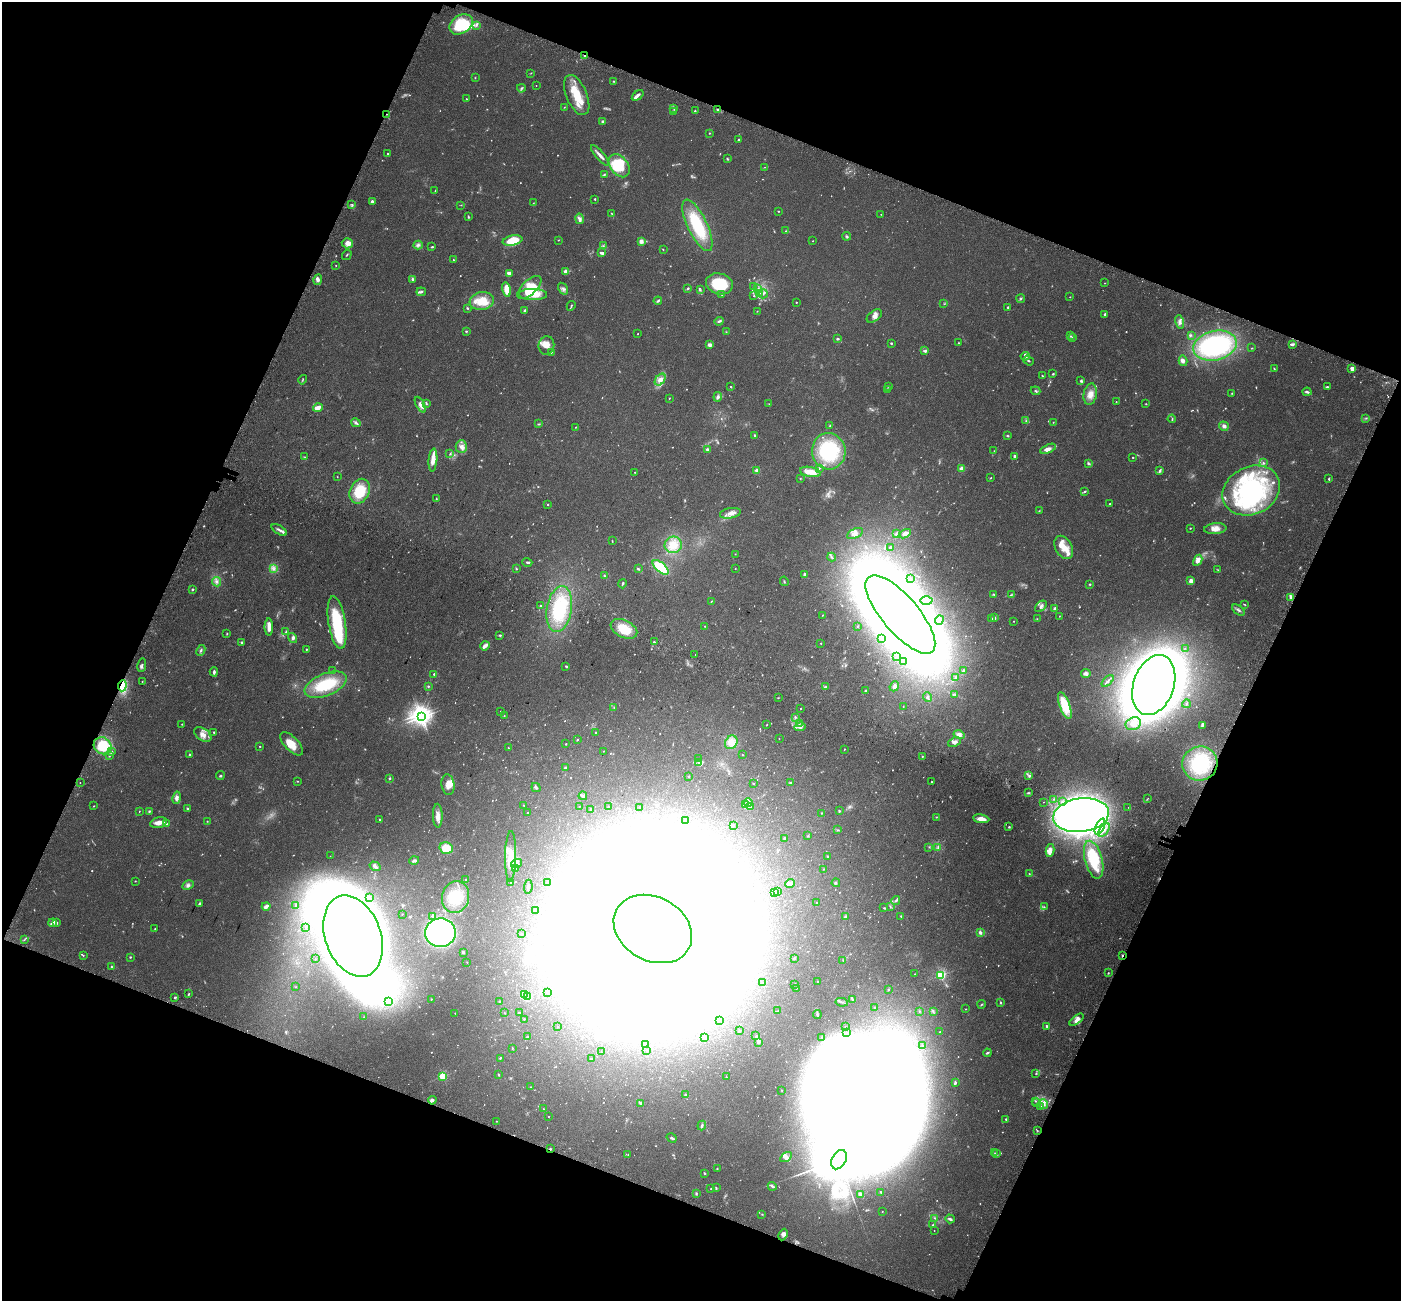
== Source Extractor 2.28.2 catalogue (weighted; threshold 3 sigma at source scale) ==
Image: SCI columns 100-5693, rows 391-5585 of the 5785 x 5911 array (HDU 1 of 3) = the unmasked area's bounding box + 8 px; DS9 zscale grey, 4 x 4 block average (1 PNG px = mean of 4 x 4 image px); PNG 1403 x 1303 px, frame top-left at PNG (2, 2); each listed source drawn as its Kron ellipse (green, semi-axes under 4 px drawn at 4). Shown black and unused: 42% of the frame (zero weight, under 3 of 5 exposures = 6% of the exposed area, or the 3 px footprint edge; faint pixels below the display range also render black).
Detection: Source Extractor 2.28.2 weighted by HDU 2 'WHT'. Background 0.0315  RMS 0.0028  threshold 0.0128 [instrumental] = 3 sigma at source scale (4.5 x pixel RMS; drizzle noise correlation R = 1.50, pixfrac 1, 0.0396/0.0396 arcsec/px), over >= 5 px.
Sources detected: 1390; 95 too faint to see at this stretch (4 x 4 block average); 240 inside a brighter object's white glare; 4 cosmic-ray / hot-pixel residue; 1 long thin detection or spike segment (spike, bleed or trail) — neither listed nor drawn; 31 coinciding with a brighter row at this scale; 99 inside a brighter listed object's ellipse — not listed separately; of the other 920, all 500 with FLUX_AUTO >= 0.785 (the completeness limit of this list) listed and drawn (420 fainter detections not listed), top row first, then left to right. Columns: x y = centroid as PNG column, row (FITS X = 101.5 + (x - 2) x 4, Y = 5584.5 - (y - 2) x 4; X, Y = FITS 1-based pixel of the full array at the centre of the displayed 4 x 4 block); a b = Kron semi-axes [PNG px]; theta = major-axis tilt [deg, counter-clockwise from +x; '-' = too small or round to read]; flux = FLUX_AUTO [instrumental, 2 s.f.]
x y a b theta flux
461 24 12 9 32 79
476 25 3 2 - 2.1
585 56 3 2 - 2.5
531 73 3 2 - 0.79
475 78 2 2 - 0.87
614 81 2 2 - 0.82
536 85 2 2 - 1.1
521 88 4 2 - 2.3
577 95 21 10 -67 44
638 95 6 3 39 6
466 99 3 2 - 0.88
564 107 2 2 - 0.81
674 109 3 2 - 1.7
718 110 2 2 - 3.2
695 111 2 2 - 1.4
673 112 3 2 - 2.3
387 114 2 2 - 4.4
603 122 3 2 - 6.5
709 133 2 2 - 1.2
739 140 3 2 - 3.2
387 154 2 2 - 1.7
600 155 13 3 -50 8.8
727 159 3 2 - 1.4
619 166 13 9 -52 76
765 167 3 2 - 1.1
604 175 4 2 - 2.1
435 191 3 2 - 1.1
595 199 2 2 - 3.3
372 201 3 2 - 5.2
533 203 3 2 - 1
352 204 3 2 - 1.9
461 205 2 2 - 0.84
778 211 2 2 - 1.4
612 213 2 2 - 0.85
881 214 2 2 - 1
468 216 4 2 - 1.4
580 219 5 4 - 6.1
697 225 28 10 -64 90
786 231 3 2 - 1.7
847 236 4 2 - 2.3
512 240 10 5 11 46
558 240 2 2 - 0.93
641 241 2 2 - 9.7
813 241 2 2 - 0.92
347 243 5 5 - 8.4
418 245 4 3 - 3.8
603 246 3 2 - 1.5
432 247 3 2 - 2
663 249 3 2 - 0.87
602 253 4 2 - 6.7
347 255 5 2 - 1.8
453 260 3 2 - 1.4
336 265 2 2 - 0.84
566 271 2 2 - 35
509 273 4 2 - 6.8
412 279 2 2 - 3.4
318 280 5 4 - 4.9
1105 283 2 2 - 1.1
719 284 13 10 -15 69
753 286 4 2 - 1.6
529 288 15 7 43 50
688 288 3 2 - 1.7
758 288 2 2 - 1
507 289 7 4 -75 32
563 289 6 3 -57 4.2
700 290 2 2 - 1.4
421 292 5 2 - 2.8
759 293 2 2 - 0.92
533 294 14 5 -1 31
722 294 4 2 - 1.5
763 294 4 2 - 2.3
754 296 2 2 - 1.2
1070 297 2 2 - 1.3
1021 299 4 2 - 1.9
482 301 12 9 8 34
658 301 4 3 - 2.7
796 302 2 2 - 1.8
944 304 2 2 - 0.81
571 306 5 2 - 1.7
1008 307 2 2 - 2.5
467 308 3 2 - 1.7
525 311 3 2 - 3.7
757 311 2 2 - 0.84
1105 314 3 2 - 1.8
874 316 8 5 37 7.9
719 321 5 2 - 2.8
1180 322 7 3 -74 5.4
466 331 4 2 - 1.4
726 332 2 2 - 0.9
638 334 2 2 - 0.81
1191 335 3 2 - 1.4
1071 336 2 2 - 1.4
1072 337 2 2 - 1.2
837 339 3 2 - 2.3
891 343 2 2 - 4.9
959 343 2 2 - 1.1
546 345 9 8 - 16
710 345 4 3 - 5.1
1293 345 3 3 - 2.8
1215 346 22 14 13 260
1252 348 2 2 - 0.84
925 351 4 3 - 3.3
551 352 2 2 - 1.6
1025 356 4 4 - 4.1
1028 361 6 2 -38 2.6
1183 361 5 2 - 5.6
1274 369 3 2 - 1.6
1352 369 3 2 - 10
1053 374 2 2 - 2
1042 376 3 2 - 1.3
303 380 5 2 - 1.4
660 380 7 4 49 12
1081 381 4 3 - 2.7
731 387 2 2 - 1.3
889 387 2 2 - 1.1
1327 387 3 2 - 1.7
888 390 3 2 - 0.8
1035 391 5 2 - 2.6
1307 392 4 2 - 4.3
1232 393 2 2 - 1.1
1090 394 11 6 81 14
718 397 5 3 - 4.7
669 398 2 2 - 0.95
1116 402 2 2 - 0.81
426 404 2 2 - 1.3
769 404 2 2 - 0.83
1146 404 2 2 - 1
420 405 8 3 -62 8.8
318 408 5 2 - 13
1366 418 2 2 - 1.3
1172 419 4 2 - 1.5
1026 421 2 2 - 1.2
1053 422 2 2 - 0.81
356 423 5 3 - 3.9
539 424 4 2 - 1.5
830 425 4 2 - 1.6
1224 426 5 4 - 5.4
576 427 2 2 - 0.92
754 435 2 2 - 3.8
1007 436 3 2 - 1.9
461 447 6 6 - 8.4
1048 449 8 3 22 10
707 450 3 2 - 5.3
829 451 18 17 - 130
994 451 2 2 - 0.92
450 454 4 2 - 1.9
1015 456 3 2 - 4.9
305 457 2 2 - 1.1
1133 457 2 2 - 1.2
433 460 11 4 85 17
1088 463 4 3 - 2.4
1263 463 3 3 - 2.4
819 468 3 2 - 1.5
962 469 2 2 - 43
757 471 2 2 - 34
1159 471 4 3 - 3.1
635 472 2 2 - 0.79
810 472 10 5 -10 23
337 477 2 2 - 0.8
800 478 2 2 - 0.84
991 478 2 2 - 0.85
1329 479 2 2 - 2.2
360 491 13 9 66 54
1085 491 3 2 - 2.1
1251 491 30 23 26 220
436 499 2 2 - 1.5
1110 504 2 2 - 0.86
548 505 2 2 - 1.7
1039 511 2 2 - 0.96
730 513 10 5 11 10
1190 528 2 2 - 1.4
1215 529 11 5 5 14
279 530 8 3 -33 5.3
855 533 9 4 25 8.3
896 533 3 2 - 1.4
905 534 6 4 26 8.2
612 541 3 2 - 0.85
673 545 8 8 - 18
1064 547 12 8 -62 20
890 548 2 2 - 1.9
735 554 2 2 - 0.88
832 557 4 2 - 1.9
1198 560 6 4 62 13
527 562 5 2 - 2.5
661 567 10 4 -40 62
273 569 4 2 - 3.3
516 569 2 2 - 1.9
638 569 3 2 - 2
735 569 2 2 - 0.98
1218 570 3 2 - 1.2
804 574 3 2 - 2.5
605 576 3 2 - 1.8
910 578 2 2 - 0.89
784 581 5 2 - 1.6
1191 581 2 2 - 17
216 582 5 4 - 5.4
622 584 5 2 - 1.8
1090 584 2 2 - 2.4
192 589 2 2 - 2.1
994 594 3 2 - 1.6
1011 595 4 2 - 1.6
1291 598 4 2 - 6.6
711 601 3 2 - 1.1
926 601 6 3 -1 6.6
1245 604 4 2 - 1.3
540 606 2 2 - 0.95
1041 606 7 4 42 5.5
559 609 23 12 80 85
1054 609 3 2 - 5.4
1238 610 7 2 -38 3.8
900 614 49 18 -49 3000
822 615 2 2 - 0.83
1059 616 2 2 - 0.9
994 618 4 2 - 2.9
992 619 3 2 - 1.8
1037 619 2 2 - 1
939 620 4 2 - 2.3
1014 621 2 2 - 0.96
337 623 26 8 -81 100
705 626 2 2 - 0.87
857 626 2 2 - 1.1
269 627 8 3 90 16
624 629 14 8 -26 39
286 631 3 2 - 1.4
227 634 2 2 - 1.5
500 635 3 3 - 1.8
292 638 5 3 - 3.5
881 638 2 2 - 1.1
241 642 2 2 - 3.1
654 642 2 2 - 1.2
821 643 2 2 - 1.6
485 646 5 2 - 12
1185 648 2 2 - 0.89
306 649 3 2 - 1.5
201 650 6 2 64 3
695 655 2 2 - 2
896 657 2 2 - 1.1
904 662 2 2 - 0.79
142 665 7 2 80 3.7
566 666 2 2 - 3.4
333 670 2 2 - 0.88
963 671 4 2 - 2.6
214 672 4 2 - 3.7
434 674 2 2 - 2.6
1086 674 5 3 - 5.9
956 678 3 2 - 3.5
142 681 2 2 - 1.2
1108 681 7 2 47 2.9
326 685 22 11 22 78
1154 685 31 20 71 2600
122 686 5 3 - 66
428 686 2 2 - 1.8
894 686 5 4 - 7
825 687 3 2 - 1.9
865 691 3 2 - 1.3
955 694 3 2 - 1.1
927 697 5 3 - 2.8
778 698 2 2 - 0.92
1186 704 4 2 - 2.2
1065 705 14 5 -69 66
903 706 2 2 - 0.92
614 708 3 2 - 1.4
800 708 2 2 - 1.3
500 711 2 2 - 1.6
504 716 2 2 - 1.2
422 717 3 2 - 840
795 717 3 2 - 2.1
182 724 2 2 - 1.3
799 724 2 2 - 0.78
1133 724 8 6 21 12
767 725 2 2 - 1.2
1202 725 4 3 - 3.1
800 727 5 3 - 5.1
214 732 2 2 - 2.5
595 733 2 2 - 1.6
203 734 9 6 -35 13
959 735 6 4 -14 8
779 738 2 2 - 1.1
577 740 2 2 - 1.3
731 742 7 6 - 13
954 742 7 4 22 6.3
292 744 14 7 -46 25
566 744 2 2 - 2.2
103 746 9 8 - 54
260 746 2 2 - 0.91
508 748 2 2 - 0.8
844 749 2 2 - 1
604 751 2 2 - 1
111 752 3 3 - 2.8
190 754 2 2 - 4.6
742 755 2 2 - 0.84
109 756 2 2 - 1.2
922 756 2 2 - 0.95
699 759 2 2 - 1
699 763 4 2 - 2.6
1200 763 18 17 - 85
565 768 3 2 - 4.5
220 776 4 2 - 1.7
689 776 2 2 - 1.6
1029 776 3 2 - 1.9
390 778 3 2 - 1.7
298 781 3 2 - 1.1
791 782 2 2 - 1.9
931 782 2 2 - 1
80 783 2 2 - 0.91
754 783 2 2 - 0.87
448 785 10 6 -81 13
536 788 5 2 - 2.7
1028 793 3 2 - 1.6
583 796 4 3 - 3.4
177 798 6 3 77 7
1054 799 2 2 - 0.94
1147 799 4 2 - 1.1
748 802 4 2 - 2.7
1043 802 2 2 - 0.88
1062 802 2 2 - 1.7
745 804 3 2 - 0.9
524 805 2 2 - 1.5
93 806 3 2 - 0.8
579 806 2 2 - 1
608 807 2 2 - 1.1
640 807 2 2 - 0.99
750 807 3 2 - 1.1
1128 807 2 2 - 0.83
187 808 2 2 - 2.5
590 809 3 2 - 1.1
139 811 2 2 - 1.1
149 811 3 2 - 2.1
839 811 2 2 - 1.9
528 813 2 2 - 2.6
822 813 2 2 - 1.1
1081 815 28 16 8 1600
438 816 12 5 -88 11
936 817 2 2 - 0.85
981 819 8 3 -8 12
379 820 3 2 - 1.3
207 821 2 2 - 1
685 821 2 2 - 1.2
159 823 9 5 13 12
166 824 3 3 - 2.6
733 825 3 2 - 1.9
1100 826 9 3 66 14
1009 827 3 2 - 1.9
838 830 3 2 - 1
1104 830 8 3 53 7.7
808 836 3 2 - 0.9
785 838 2 2 - 5.7
929 847 3 2 - 0.97
938 847 3 3 - 2.3
446 848 6 5 - 40
1050 850 6 3 80 13
330 856 2 2 - 0.83
511 856 25 5 89 30
828 856 2 2 - 1.1
1094 860 19 8 -75 59
414 861 5 2 - 5.4
517 863 5 4 - 6
375 866 6 3 -31 6.1
516 869 2 2 - 1.1
823 869 2 2 - 0.96
1029 874 2 2 - 1.1
465 880 2 2 - 0.84
135 881 2 2 - 0.82
511 883 2 2 - 1.4
548 883 2 2 - 0.84
790 883 5 3 - 5.5
836 883 4 2 - 1.4
188 885 6 4 26 4.5
528 887 7 2 84 2.9
777 891 2 2 - 1.2
775 892 3 2 - 1.5
456 897 16 13 74 44
369 898 4 3 - 2.6
896 901 5 2 - 3.1
199 903 4 2 - 2
816 903 2 2 - 2.5
296 905 4 2 - 1.3
266 906 4 2 - 7.9
890 907 3 2 - 1.2
1044 907 3 2 - 1.6
884 908 3 2 - 1
535 910 2 2 - 3.3
402 914 2 2 - 0.91
901 916 3 2 - 1.3
433 917 3 3 - 1.9
845 917 4 2 - 3.7
53 923 4 3 - 10
56 923 4 3 - 3.2
306 927 2 2 - 0.93
155 929 2 2 - 0.91
653 929 41 32 -29 10000
980 932 3 2 - 5.5
440 933 15 14 - 550
521 934 2 2 - 0.8
353 936 42 28 -70 4400
24 939 2 2 - 0.89
463 953 4 2 - 1.9
83 955 2 2 - 1.1
1122 956 2 2 - 2.8
130 957 3 2 - 1.1
794 958 2 2 - 3.5
315 959 2 2 - 0.94
843 960 2 2 - 0.94
467 962 2 2 - 1.2
111 966 3 2 - 1.1
1108 973 2 2 - 1.6
915 974 2 2 - 1
941 975 2 2 - 260
817 981 2 2 - 1.6
762 983 2 2 - 1
795 984 2 2 - 1.6
296 987 3 2 - 1
796 988 2 2 - 0.79
888 990 2 2 - 1.4
548 992 2 2 - 1.1
189 994 3 2 - 1.9
525 994 3 2 - 2
528 996 4 2 - 1.7
175 997 2 2 - 5.4
431 999 2 2 - 2.3
852 999 4 2 - 2.2
389 1002 2 2 - 1.1
499 1002 2 2 - 1.7
842 1002 6 2 -10 2.2
1000 1003 2 2 - 1.8
982 1004 4 2 - 1.5
875 1008 2 2 - 1.6
965 1009 2 2 - 0.9
777 1011 3 2 - 1
919 1011 2 2 - 0.87
933 1011 3 2 - 0.81
455 1013 2 2 - 0.88
505 1013 2 2 - 1.1
519 1013 2 2 - 1.4
817 1015 4 3 - 2.6
364 1017 2 2 - 0.82
524 1019 2 2 - 1.7
719 1020 2 2 - 0.9
1077 1020 8 4 38 10
557 1026 2 2 - 0.88
1047 1026 2 2 - 2.7
845 1027 2 2 - 1.3
739 1031 2 2 - 1.8
846 1032 2 2 - 1
940 1032 2 2 - 1.2
756 1036 2 2 - 1.2
528 1037 4 2 - 1.7
822 1037 4 2 - 1.6
705 1038 2 2 - 1.2
758 1042 4 3 - 3.3
645 1045 2 2 - 0.79
922 1046 2 2 - 0.88
512 1048 3 2 - 0.96
647 1051 2 2 - 1.7
601 1052 2 2 - 0.95
987 1053 4 2 - 2.3
500 1058 3 2 - 1.5
591 1058 2 2 - 3.7
1036 1073 3 2 - 1.4
498 1074 3 2 - 1.5
443 1076 2 2 - 140
726 1077 2 2 - 1.9
955 1083 3 2 - 4.6
531 1087 2 2 - 1.4
782 1090 2 2 - 1.4
685 1095 3 2 - 2.8
432 1100 4 3 - 3.8
1035 1101 2 2 - 1.5
640 1103 2 2 - 2.4
1037 1103 2 2 - 0.8
1044 1104 5 3 - 4.9
1041 1107 3 2 - 3.1
543 1109 2 2 - 0.85
548 1116 2 2 - 0.98
1006 1119 3 2 - 1.9
497 1121 2 2 - 1.3
702 1125 5 2 - 3.3
1037 1130 2 2 - 0.88
672 1138 5 2 - 2.8
550 1149 2 2 - 1.6
995 1153 2 2 - 0.97
997 1154 2 2 - 1.6
628 1155 3 2 - 1.1
786 1157 6 3 32 5
839 1160 10 7 60 16000
717 1169 2 2 - 1.1
705 1173 3 2 - 1.5
772 1186 5 3 - 3.7
716 1188 4 2 - 1.3
711 1189 2 2 - 1.1
881 1192 3 3 - 1.5
696 1194 3 2 - 1.6
861 1195 4 2 - 4
882 1211 2 2 - 1.3
762 1214 2 2 - 1.1
935 1218 4 2 - 1.9
950 1219 5 3 - 3.7
933 1225 2 2 - 1.2
934 1231 2 2 - 0.81
783 1235 6 3 66 4.7
Overlapping masked pixels (flux is a lower limit): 6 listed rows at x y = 585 56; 718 110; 387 114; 122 686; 1122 956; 550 1149
Diffuse or blended objects may show on this block-average render without a row.